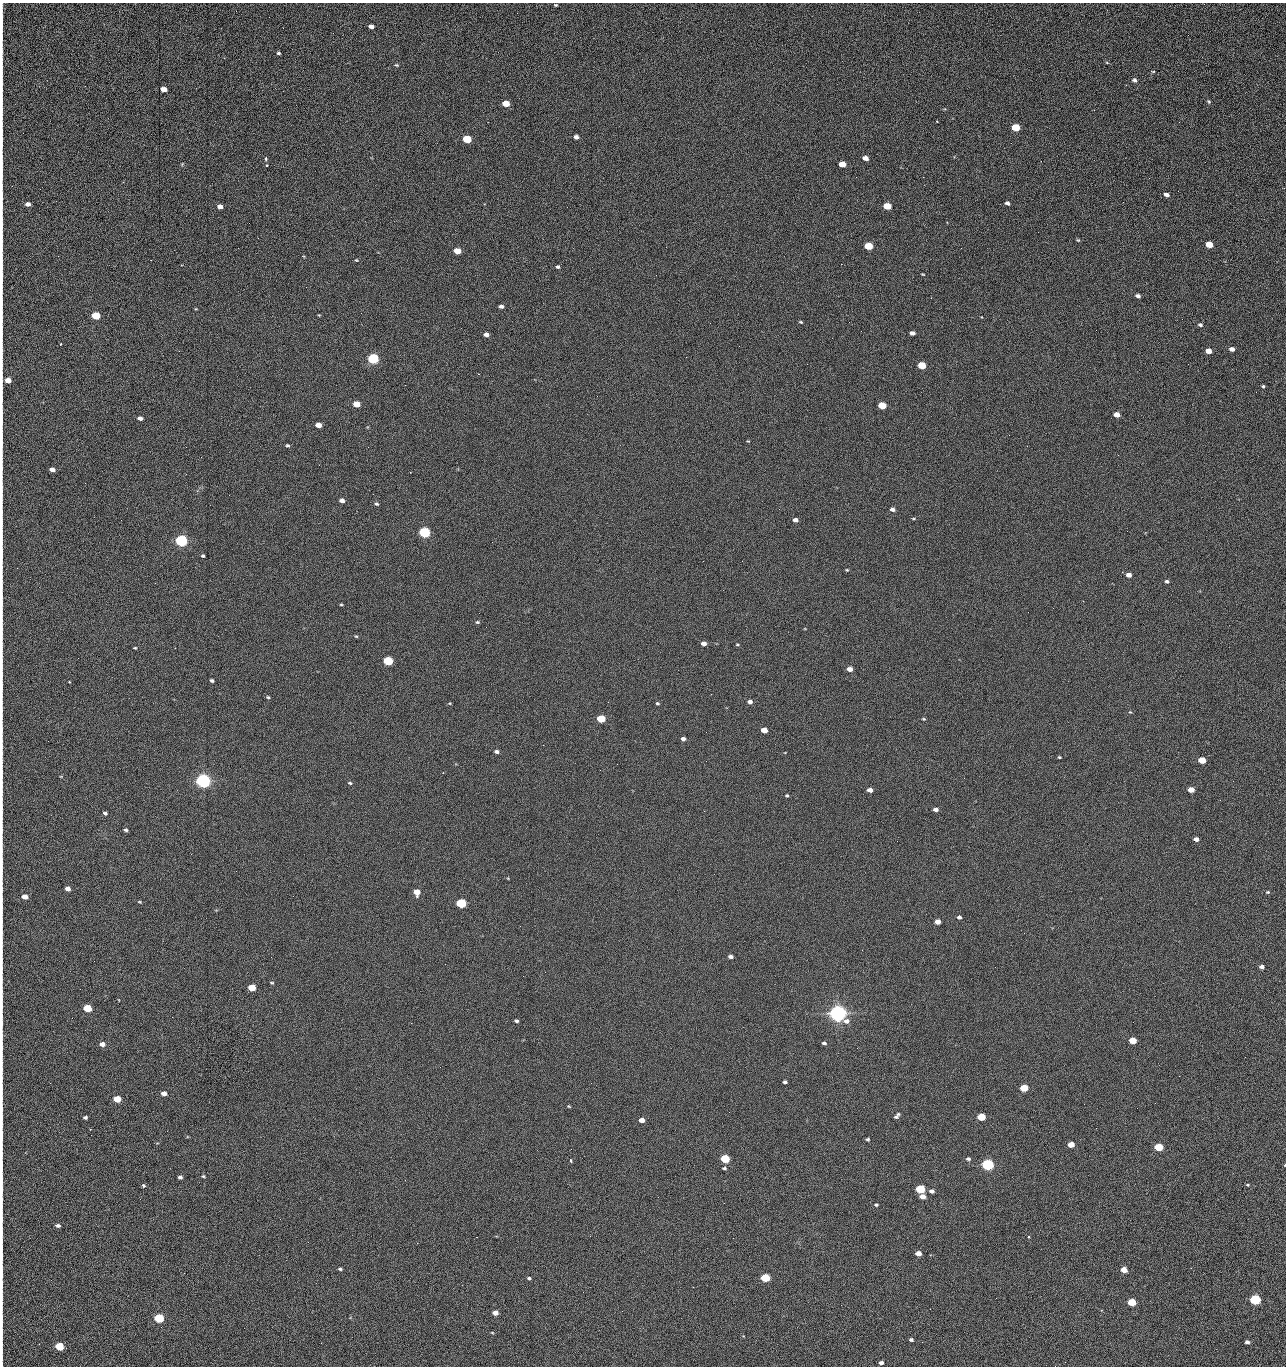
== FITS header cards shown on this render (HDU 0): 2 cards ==
NAXIS1  =                 1284 /fastest changing axis
NAXIS2  =                 1364 /next to fastest changing axis

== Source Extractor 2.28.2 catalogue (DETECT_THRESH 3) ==
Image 1284 x 1364 px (HDU 0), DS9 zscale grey, 1 PNG px = 1 image px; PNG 1288 x 1368 px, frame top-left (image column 1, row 1364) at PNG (2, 3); no overlay
Background 124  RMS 14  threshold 43.4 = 3 sigma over >= 5 px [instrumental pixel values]
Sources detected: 233; all 233 listed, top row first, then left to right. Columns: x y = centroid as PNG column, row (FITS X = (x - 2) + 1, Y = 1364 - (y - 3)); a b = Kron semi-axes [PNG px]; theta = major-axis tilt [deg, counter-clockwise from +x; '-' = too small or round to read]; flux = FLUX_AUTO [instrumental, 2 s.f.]
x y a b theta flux
556 5 4 3 - 1.0e+03
2 22 24 2 90 3.5e+03
371 26 5 4 - 5.0e+03
1188 35 3 2 - 1.1e+03
278 53 4 3 - 1.5e+03
1107 63 5 3 - 9.0e+02
396 65 6 4 -19 1.3e+03
2 68 35 2 90 6.4e+03
1153 71 5 3 - 8.6e+02
1134 80 6 5 - 2.9e+03
2 83 12 2 -87 2.1e+03
163 89 5 4 - 9.0e+03
1209 101 5 5 - 1.2e+03
506 103 5 4 - 2.3e+04
937 121 2 2 - 7.6e+02
1179 122 2 2 - 1.2e+03
1015 127 5 4 - 4.4e+04
2 133 16 2 90 3.0e+03
576 137 4 4 - 3.6e+03
467 139 5 4 - 5.4e+04
865 158 5 4 - 6.3e+03
266 159 4 3 - 2.0e+03
1041 161 2 2 - 1.9e+03
182 164 5 4 - 9.0e+02
842 164 5 4 - 1.6e+04
267 165 3 3 - 1.4e+03
2 168 16 2 90 2.9e+03
856 177 2 2 - 2.3e+03
923 177 2 2 - 1.8e+04
123 182 2 2 - 4.8e+02
2 193 10 2 90 1.8e+03
1167 195 6 4 -25 3.8e+03
1123 202 3 2 - 7.8e+02
1007 203 4 4 - 2.5e+03
28 204 5 4 - 4.9e+03
220 206 5 4 - 5.8e+03
887 206 5 4 - 2.9e+04
947 222 3 2 - 6.0e+02
2 236 13 2 90 2.6e+03
1078 240 5 4 - 1.1e+03
1209 244 5 4 - 2.4e+04
868 246 5 4 - 4.1e+04
457 251 5 4 - 2.0e+04
151 260 2 2 - 4.7e+02
356 260 3 3 - 8.2e+02
841 264 2 2 - 2.7e+04
558 267 5 4 - 1.8e+03
923 274 4 2 - 8.0e+02
2 275 14 2 90 2.7e+03
306 287 2 2 - 6.4e+02
1138 296 5 4 - 3.0e+03
2 302 8 2 90 1.3e+03
501 306 4 3 - 3.0e+03
196 309 4 3 - 8.2e+02
319 315 4 3 - 7.7e+02
96 316 5 4 - 5.2e+04
2 321 8 2 90 1.3e+03
801 322 5 3 - 1.1e+03
849 322 2 2 - 6.3e+02
710 323 2 2 - 3.4e+03
1200 325 5 4 - 2.1e+03
1096 330 2 2 - 6.4e+02
912 333 5 4 - 3.9e+03
486 334 5 4 - 4.9e+03
61 344 3 3 - 7.8e+02
739 346 2 2 - 4.5e+02
1232 349 5 4 - 4.5e+03
1209 351 5 4 - 1.0e+04
2 352 10 2 90 1.7e+03
373 359 5 5 - 1.6e+05
922 365 5 4 - 4.0e+04
478 374 3 3 - 9.9e+02
8 380 5 4 - 1.1e+04
1263 386 4 4 - 1.3e+03
1256 392 2 2 - 1.5e+03
356 404 5 4 - 2.0e+04
882 406 5 4 - 3.3e+04
1117 415 5 4 - 1.0e+04
140 418 5 4 - 4.8e+03
2 421 11 2 90 1.8e+03
318 425 5 4 - 9.5e+03
1009 435 2 2 - 3.3e+03
2 444 9 2 90 1.4e+03
287 445 4 4 - 1.5e+03
1027 446 2 2 - 5.4e+02
186 447 2 2 - 3.0e+03
52 469 5 4 - 6.1e+03
85 483 3 2 - 9.7e+02
342 501 5 4 - 5.0e+03
377 504 5 4 - 1.7e+03
779 509 2 2 - 5.0e+02
892 509 5 4 - 3.4e+03
913 519 5 3 - 9.3e+02
795 520 5 4 - 4.7e+03
424 532 5 5 - 2.0e+05
181 541 5 5 - 3.2e+05
492 542 2 2 - 2.6e+03
2 551 13 2 90 2.2e+03
203 556 3 3 - 1.4e+03
742 561 2 2 - 7.1e+02
17 568 2 2 - 4.3e+02
847 570 5 4 - 1.0e+03
1129 575 5 4 - 5.6e+03
1167 581 5 4 - 2.1e+03
2 603 9 2 90 1.5e+03
341 604 3 3 - 9.6e+02
477 622 5 4 - 1.5e+03
2 633 9 2 90 1.5e+03
356 636 4 4 - 1.0e+03
704 644 5 4 - 5.3e+03
737 645 5 2 - 9.5e+02
135 648 3 2 - 9.6e+02
388 661 5 4 - 9.1e+04
850 669 5 4 - 7.2e+03
2 675 11 2 90 1.8e+03
212 680 4 3 - 2.0e+03
69 682 3 2 - 1.0e+03
268 697 4 4 - 1.3e+03
750 702 5 4 - 4.0e+03
657 703 4 4 - 1.3e+03
1130 712 4 3 - 8.2e+02
601 719 5 4 - 4.8e+04
923 719 4 3 - 1.0e+03
764 730 5 4 - 1.4e+04
706 732 2 2 - 6.8e+02
683 739 4 4 - 3.6e+03
543 745 2 2 - 3.2e+03
496 752 5 4 - 2.7e+03
1059 757 3 3 - 1.1e+03
1202 760 5 4 - 2.7e+04
706 761 2 2 - 2.0e+03
617 764 2 2 - 2.5e+03
203 781 6 5 - 6.9e+05
350 783 5 3 - 1.4e+03
870 790 5 4 - 6.0e+03
1191 790 5 4 - 1.3e+04
787 795 4 3 - 1.2e+03
936 809 5 4 - 4.1e+03
105 813 4 3 - 1.9e+03
126 830 4 3 - 2.1e+03
1196 839 4 4 - 5.5e+03
897 841 2 2 - 6.0e+02
2 863 21 2 90 3.2e+03
68 889 5 4 - 5.9e+03
417 892 5 5 - 1.3e+04
1268 892 5 4 - 1.1e+03
25 897 5 4 - 1.0e+04
139 902 5 3 - 1.0e+03
461 903 5 4 - 1.3e+05
959 917 4 4 - 2.6e+03
937 922 5 4 - 9.7e+03
731 956 4 3 - 3.5e+03
1262 967 4 4 - 4.2e+03
523 976 2 2 - 2.0e+03
272 983 4 3 - 1.0e+03
252 988 5 4 - 3.3e+04
87 1008 5 4 - 5.4e+04
838 1013 6 5 - 1.0e+06
516 1021 4 3 - 2.1e+03
411 1023 2 2 - 5.3e+03
2 1037 9 2 90 1.2e+03
1133 1040 5 4 - 2.9e+04
824 1043 5 4 - 2.0e+03
102 1044 5 4 - 6.2e+03
857 1048 2 2 - 1.4e+03
1245 1057 2 2 - 1.9e+03
1179 1076 2 2 - 2.7e+03
785 1082 4 3 - 2.2e+03
2 1087 10 2 90 1.5e+03
1024 1088 5 4 - 4.7e+04
164 1093 5 4 - 7.1e+03
117 1099 5 4 - 3.1e+04
1155 1103 3 2 - 9.6e+02
569 1106 4 3 - 9.1e+02
2 1108 16 2 90 2.9e+03
729 1112 2 2 - 9.0e+02
897 1116 8 4 48 2.7e+03
85 1117 4 3 - 2.0e+03
981 1117 5 4 - 4.4e+04
642 1120 5 4 - 8.6e+03
91 1135 2 2 - 2.4e+03
2 1136 18 2 90 2.8e+03
867 1139 4 3 - 1.8e+03
1071 1145 5 4 - 1.7e+04
1159 1147 5 4 - 5.8e+04
571 1149 3 2 - 9.6e+02
725 1159 5 4 - 7.8e+04
968 1159 5 4 - 2.3e+03
570 1160 4 3 - 4.3e+03
987 1165 5 4 - 2.7e+05
1285 1165 4 2 - 5.2e+02
724 1168 4 3 - 1.5e+03
203 1176 5 3 - 1.1e+03
180 1177 4 3 - 2.8e+03
2 1180 19 2 90 3.1e+03
143 1185 4 4 - 1.5e+03
1248 1185 5 3 - 1.1e+03
920 1189 5 4 - 8.5e+04
932 1191 5 4 - 3.7e+03
923 1196 5 4 - 9.7e+03
876 1205 5 4 - 1.4e+03
2 1219 11 2 90 1.8e+03
280 1219 2 2 - 2.1e+03
58 1225 5 4 - 2.6e+03
476 1237 2 2 - 7.1e+03
1028 1237 4 2 - 8.1e+02
308 1242 2 2 - 1.9e+03
417 1243 2 2 - 5.7e+03
918 1253 5 4 - 9.1e+03
2 1256 15 2 90 2.5e+03
1191 1268 2 2 - 4.8e+02
340 1269 4 3 - 1.6e+03
1124 1270 5 4 - 1.4e+04
529 1278 4 4 - 1.6e+03
765 1278 5 4 - 8.1e+04
2 1284 15 2 90 3.1e+03
693 1287 3 2 - 7.4e+02
583 1292 2 2 - 4.6e+02
996 1298 2 2 - 2.7e+03
1255 1300 5 4 - 1.9e+05
1132 1302 5 4 - 4.6e+04
622 1311 3 2 - 8.2e+02
495 1313 5 4 - 8.1e+03
159 1318 5 4 - 1.0e+05
2 1320 19 2 90 2.8e+03
492 1333 5 3 - 8.8e+02
911 1340 4 3 - 2.0e+03
1247 1342 4 4 - 3.4e+03
321 1343 2 2 - 1.4e+03
59 1346 5 4 - 5.5e+04
2 1357 9 2 90 1.0e+03
881 1363 4 3 - 3.3e+03
1055 1366 2 2 - 2.0e+03
At the frame edge (FLAGS 8, measured only in part): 31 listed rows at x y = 2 22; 2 68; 2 83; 2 133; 2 168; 2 193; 2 236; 2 275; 2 302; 2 321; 2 352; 2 421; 2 444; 2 551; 2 603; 2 633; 2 675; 2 863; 25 897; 2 1037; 2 1087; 2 1108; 2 1136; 1285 1165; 2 1180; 2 1219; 2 1256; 2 1284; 2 1320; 2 1357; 1055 1366

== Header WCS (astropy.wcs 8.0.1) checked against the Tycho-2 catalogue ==
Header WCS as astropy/WCSLIB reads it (CRVAL/CRPIX/CD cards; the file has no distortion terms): RA---TAN/DEC--TAN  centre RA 15:41:41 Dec +51:58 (235.42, +51.97 deg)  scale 1.26 arcsec/px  FOV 26.9' x 28.5'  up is +92 deg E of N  parity flipped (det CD > 0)
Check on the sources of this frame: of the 60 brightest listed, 11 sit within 2.0 arcsec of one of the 12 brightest Tycho-2 stars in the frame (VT <= 12.29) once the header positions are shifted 0.59 arcsec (0.41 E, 0.42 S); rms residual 0.87 arcsec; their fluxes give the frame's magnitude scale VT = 24.55 - 2.5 log10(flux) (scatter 0.17 mag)
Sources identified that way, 11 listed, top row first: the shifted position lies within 2.0 arcsec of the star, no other Tycho-2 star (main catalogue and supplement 1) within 4.0 arcsec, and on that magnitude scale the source's flux lands within +1.5 / -3 mag of the star's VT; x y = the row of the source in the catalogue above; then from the Tycho-2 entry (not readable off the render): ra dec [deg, ICRS J2000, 3 dp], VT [Tycho-2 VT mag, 2 dp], TYC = Tycho-2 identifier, HIP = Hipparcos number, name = IAU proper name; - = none
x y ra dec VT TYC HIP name
373 359 235.614 +52.064 11.61 3489-1132-1 - -
424 532 235.514 +52.049 11.19 3489-1407-1 - -
181 541 235.515 +52.133 11.12 3489-1380-1 - -
203 781 235.378 +52.130 9.31 3489-1322-1 76850 -
461 903 235.303 +52.042 11.52 3489-958-1 - -
838 1013 235.232 +51.912 9.59 3489-824-1 - -
987 1165 235.143 +51.862 10.97 3489-1016-1 - -
920 1189 235.131 +51.886 12.29 3489-908-1 - -
765 1278 235.084 +51.941 11.45 3489-1346-1 - -
1255 1300 235.062 +51.771 11.53 3489-1453-1 - -
159 1318 235.075 +52.152 11.74 3489-912-1 - -